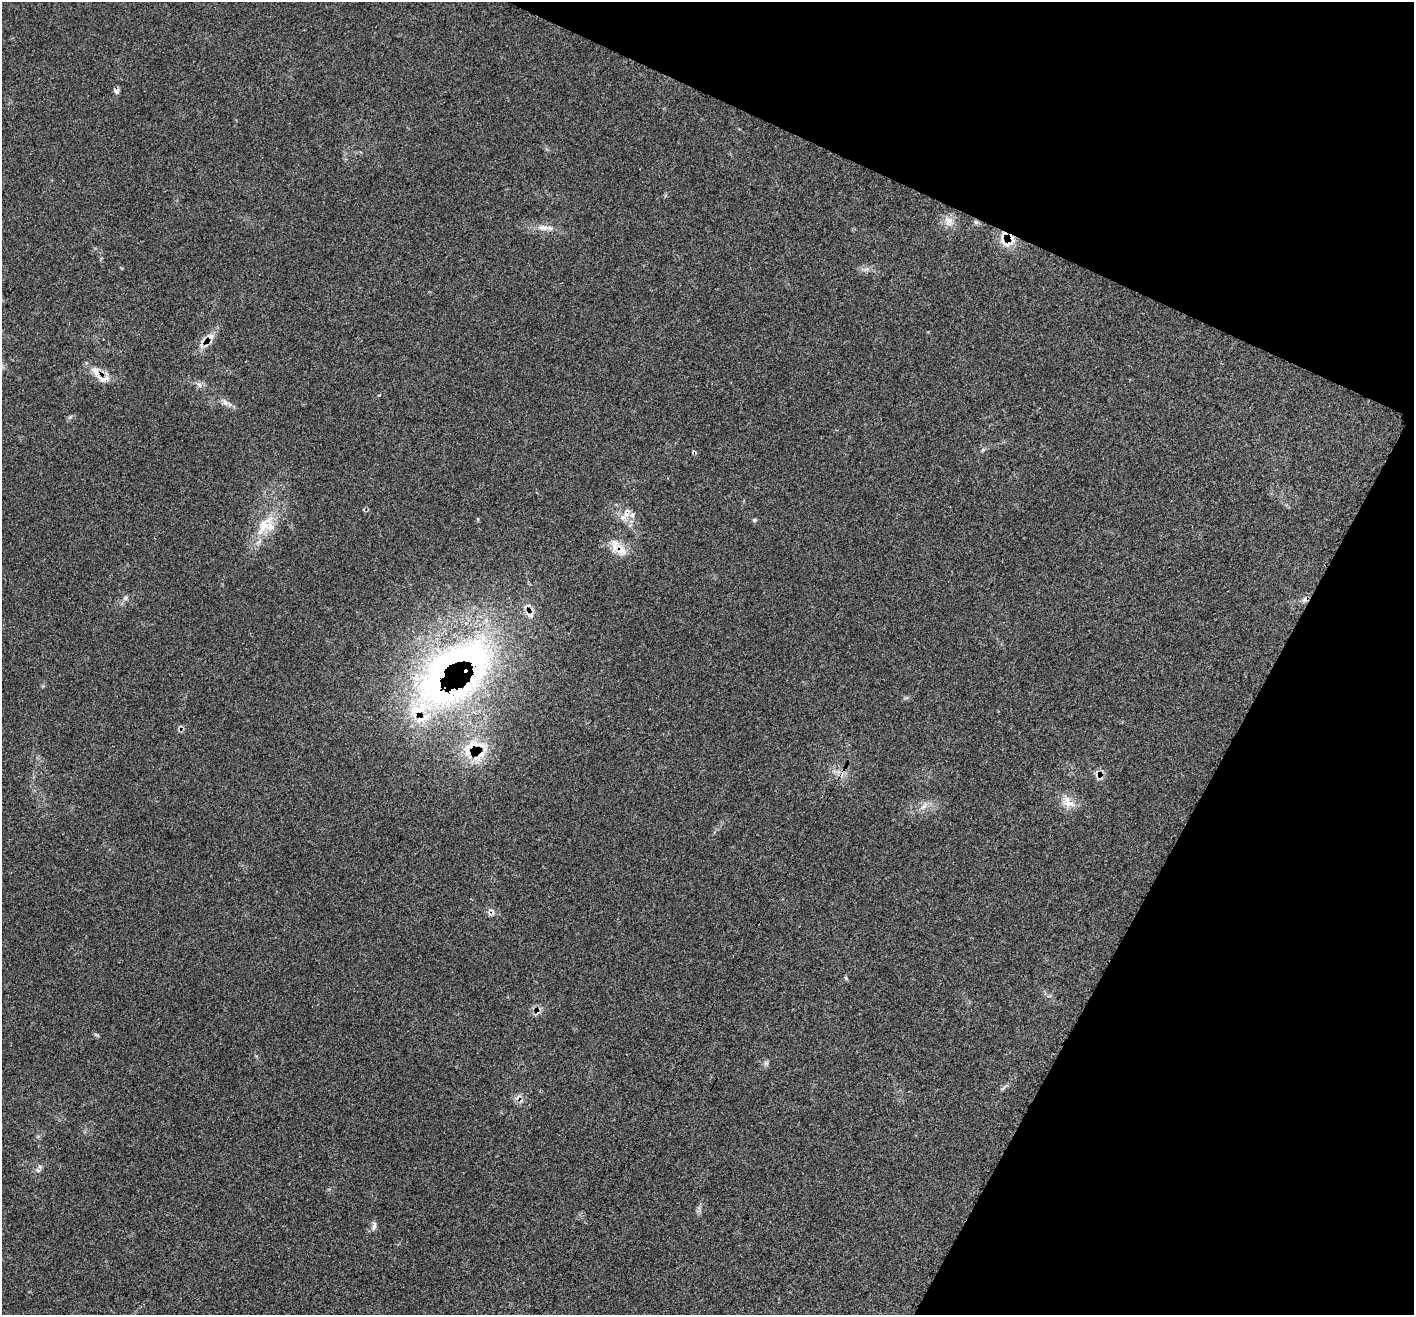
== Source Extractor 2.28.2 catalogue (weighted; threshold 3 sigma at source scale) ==
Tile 8 of 4 x 4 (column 4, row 2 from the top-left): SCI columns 4251-5662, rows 2909-4221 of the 5682 x 5704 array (HDU 1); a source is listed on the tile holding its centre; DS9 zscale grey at full resolution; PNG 1416 x 1317 px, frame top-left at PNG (2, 2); no overlay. Shown black and unused: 22% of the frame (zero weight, under 3 of 4 exposures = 2% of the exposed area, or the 3 px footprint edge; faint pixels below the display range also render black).
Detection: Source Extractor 2.28.2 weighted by HDU 2 'WHT'; one run over the whole footprint, this tile lists its part. Background 0.0704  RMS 0.0054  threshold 0.0245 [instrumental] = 3 sigma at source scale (4.5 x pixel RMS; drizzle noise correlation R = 1.50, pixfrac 1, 0.05/0.05 arcsec/px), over >= 5 px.
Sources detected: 30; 1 inside a brighter object's white glare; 4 cosmic-ray / hot-pixel residue — not listed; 5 inside a brighter listed object's ellipse — not listed separately; the other 20 listed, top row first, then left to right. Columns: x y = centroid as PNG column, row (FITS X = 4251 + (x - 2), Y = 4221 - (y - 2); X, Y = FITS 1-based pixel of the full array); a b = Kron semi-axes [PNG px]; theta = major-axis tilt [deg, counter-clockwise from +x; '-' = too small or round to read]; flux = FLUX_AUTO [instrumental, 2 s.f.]
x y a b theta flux
117 91 9 6 50 1.5
949 221 14 10 -35 4.6
543 228 14 8 -10 3.9
1010 238 13 10 36 7.3
210 336 10 8 -24 2.7
103 378 23 11 -14 6.1
199 384 7 4 -19 1.3
225 403 8 7 - 2.1
623 517 10 6 26 2.8
754 520 5 4 - 0.72
264 524 27 15 57 14
621 549 23 11 -60 7.8
126 598 7 4 90 1
457 659 139 45 24 190
468 749 31 14 76 13
1069 803 21 9 -20 5.8
924 806 8 5 45 1.8
766 1063 6 6 - 1.2
37 1170 6 4 -46 1
374 1226 13 5 76 1.7
Overlapping masked pixels (flux is a lower limit): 7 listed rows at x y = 1010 238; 210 336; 103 378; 623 517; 621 549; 457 659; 468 749